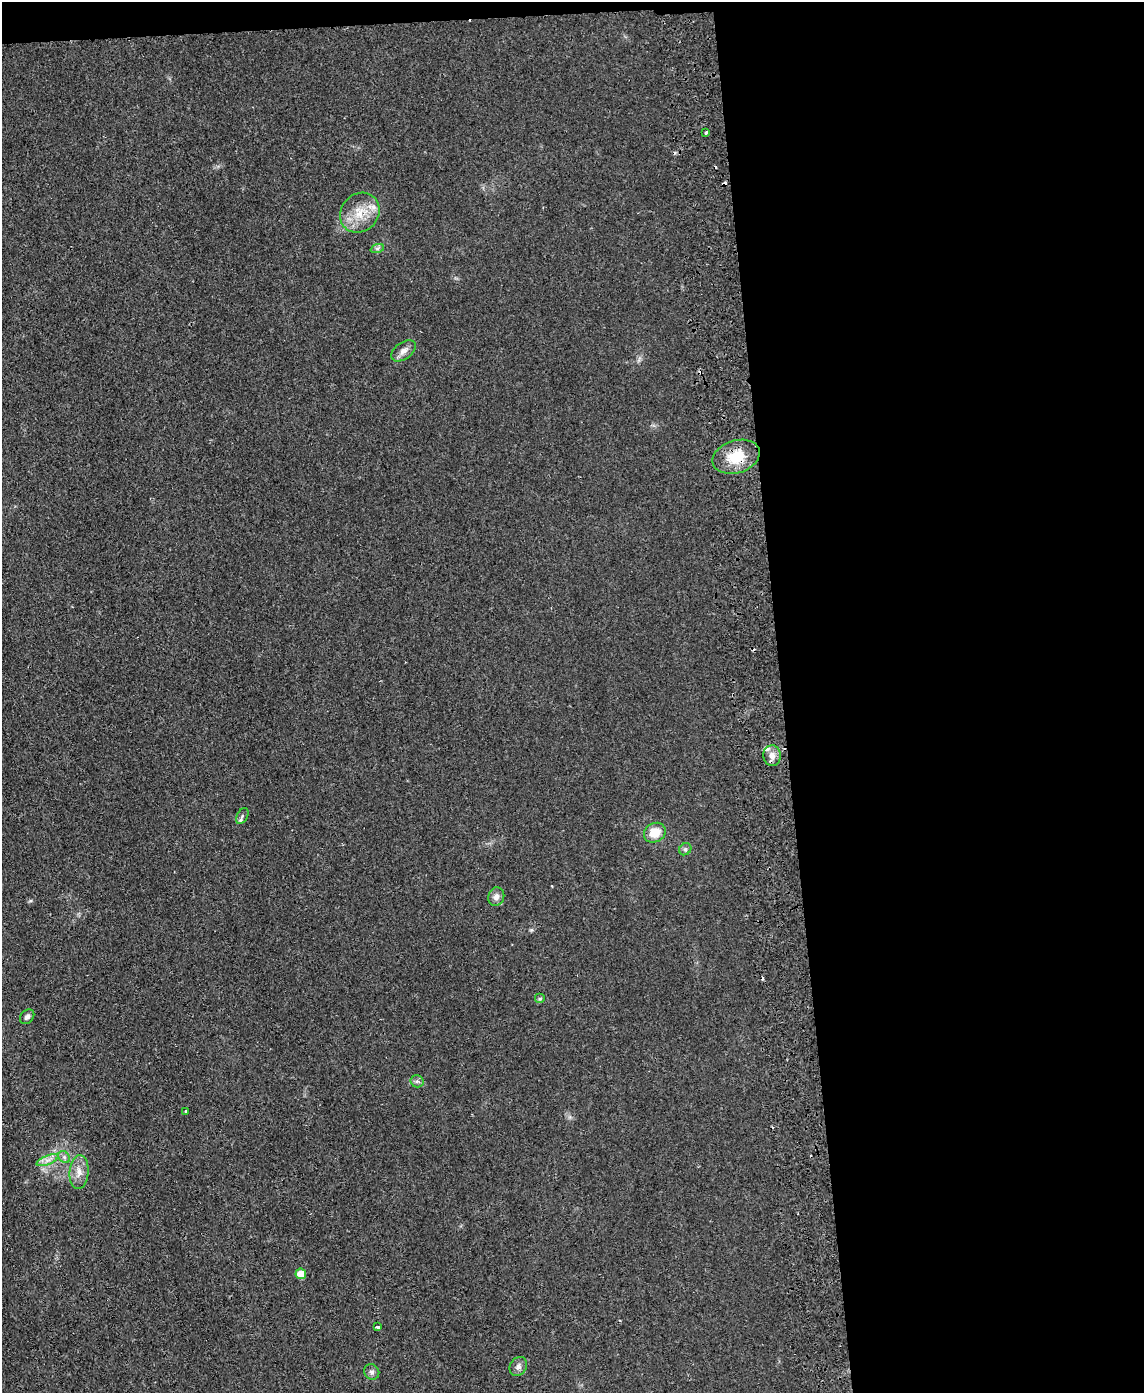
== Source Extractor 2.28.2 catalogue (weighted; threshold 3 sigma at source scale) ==
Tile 4 of 4 x 3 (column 4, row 1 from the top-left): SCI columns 3484-4625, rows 3027-4417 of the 4682 x 4559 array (HDU 1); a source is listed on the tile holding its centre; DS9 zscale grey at full resolution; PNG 1146 x 1395 px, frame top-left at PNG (2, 2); each listed source drawn as its Kron ellipse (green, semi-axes under 4 px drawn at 4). Shown black and unused: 33% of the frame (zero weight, under 2 of 3 exposures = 3% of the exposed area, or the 3 px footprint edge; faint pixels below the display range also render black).
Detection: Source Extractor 2.28.2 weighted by HDU 2 'WHT'; one run over the whole footprint, this tile lists its part. Background 0.0304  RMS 0.0045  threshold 0.0205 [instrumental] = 3 sigma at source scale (4.5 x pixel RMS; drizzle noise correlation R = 1.50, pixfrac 1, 0.05/0.05 arcsec/px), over >= 5 px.
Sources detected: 28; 6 cosmic-ray / hot-pixel residue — neither listed nor drawn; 1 inside a brighter listed object's ellipse — not listed separately; the other 21 listed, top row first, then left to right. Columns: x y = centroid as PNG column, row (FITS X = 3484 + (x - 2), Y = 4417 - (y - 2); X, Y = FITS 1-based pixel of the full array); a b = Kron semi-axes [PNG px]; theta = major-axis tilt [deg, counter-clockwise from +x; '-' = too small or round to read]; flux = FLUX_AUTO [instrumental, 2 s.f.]
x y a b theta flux
706 132 3 3 - 1.2
360 213 21 18 46 11
377 249 7 4 19 0.88
403 351 14 8 36 2.9
736 457 24 16 17 13
772 756 10 8 -86 3.3
242 816 8 5 63 1.1
655 833 11 9 29 7.7
685 849 6 5 - 0.88
496 897 9 8 - 2.2
540 999 5 5 - 0.68
27 1017 8 6 47 1.4
417 1081 6 6 - 1.1
186 1111 3 3 - 0.99
64 1157 7 5 -47 1.1
47 1160 12 4 22 2.2
79 1172 17 9 85 4.4
301 1274 5 5 - 6
377 1327 3 3 - 2.1
518 1367 10 8 59 2
372 1372 8 7 - 1.5
Overlapping masked pixels (flux is a lower limit): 1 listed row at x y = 736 457